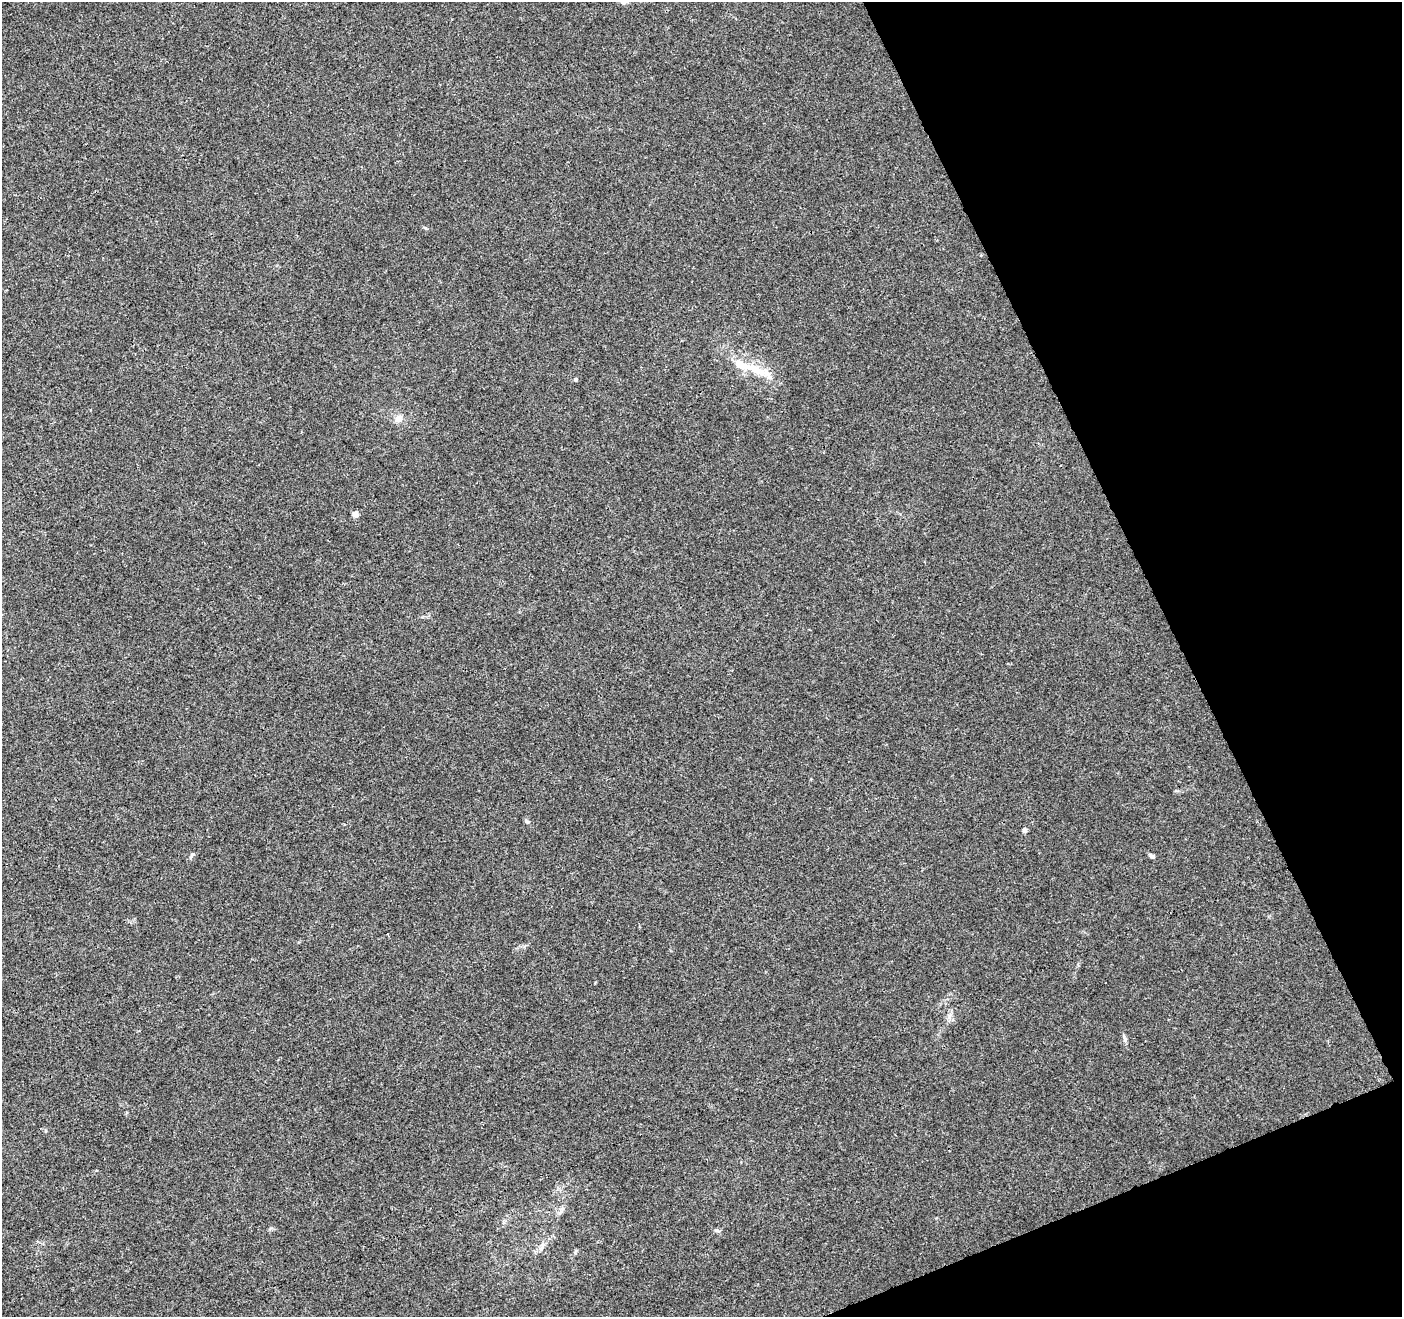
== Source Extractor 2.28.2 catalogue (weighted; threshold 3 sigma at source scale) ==
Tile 12 of 4 x 4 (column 4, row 3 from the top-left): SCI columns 4259-5658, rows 1486-2800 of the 5711 x 5544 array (HDU 1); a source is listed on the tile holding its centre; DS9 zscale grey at full resolution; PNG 1404 x 1319 px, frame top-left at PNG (2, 2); no overlay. Shown black and unused: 20% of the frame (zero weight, under 3 of 4 exposures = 5% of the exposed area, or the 3 px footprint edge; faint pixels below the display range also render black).
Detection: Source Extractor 2.28.2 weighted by HDU 2 'WHT'; one run over the whole footprint, this tile lists its part. Background 0.00813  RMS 0.0027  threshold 0.0121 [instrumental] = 3 sigma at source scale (4.5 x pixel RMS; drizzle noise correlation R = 1.50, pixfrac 1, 0.0396/0.0396 arcsec/px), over >= 5 px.
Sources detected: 13; all 13 listed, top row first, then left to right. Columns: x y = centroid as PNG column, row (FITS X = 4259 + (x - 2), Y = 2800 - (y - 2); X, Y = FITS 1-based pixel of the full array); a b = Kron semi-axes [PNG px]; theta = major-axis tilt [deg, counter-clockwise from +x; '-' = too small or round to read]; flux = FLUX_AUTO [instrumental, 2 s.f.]
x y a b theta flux
758 370 49 11 -23 7.7
575 379 5 5 - 0.39
399 418 10 9 - 1.7
355 514 7 6 - 1.2
527 822 8 4 -9 0.41
1024 830 6 5 - 0.7
192 854 6 5 - 0.44
1152 856 8 5 -25 0.61
950 1015 9 5 59 0.87
1125 1039 10 5 -72 0.66
561 1210 12 5 59 1
717 1230 7 5 -22 0.53
542 1247 16 6 64 1.4
Unlisted compact peaks at least as high as the median listed source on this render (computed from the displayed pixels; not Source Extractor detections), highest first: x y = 425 228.